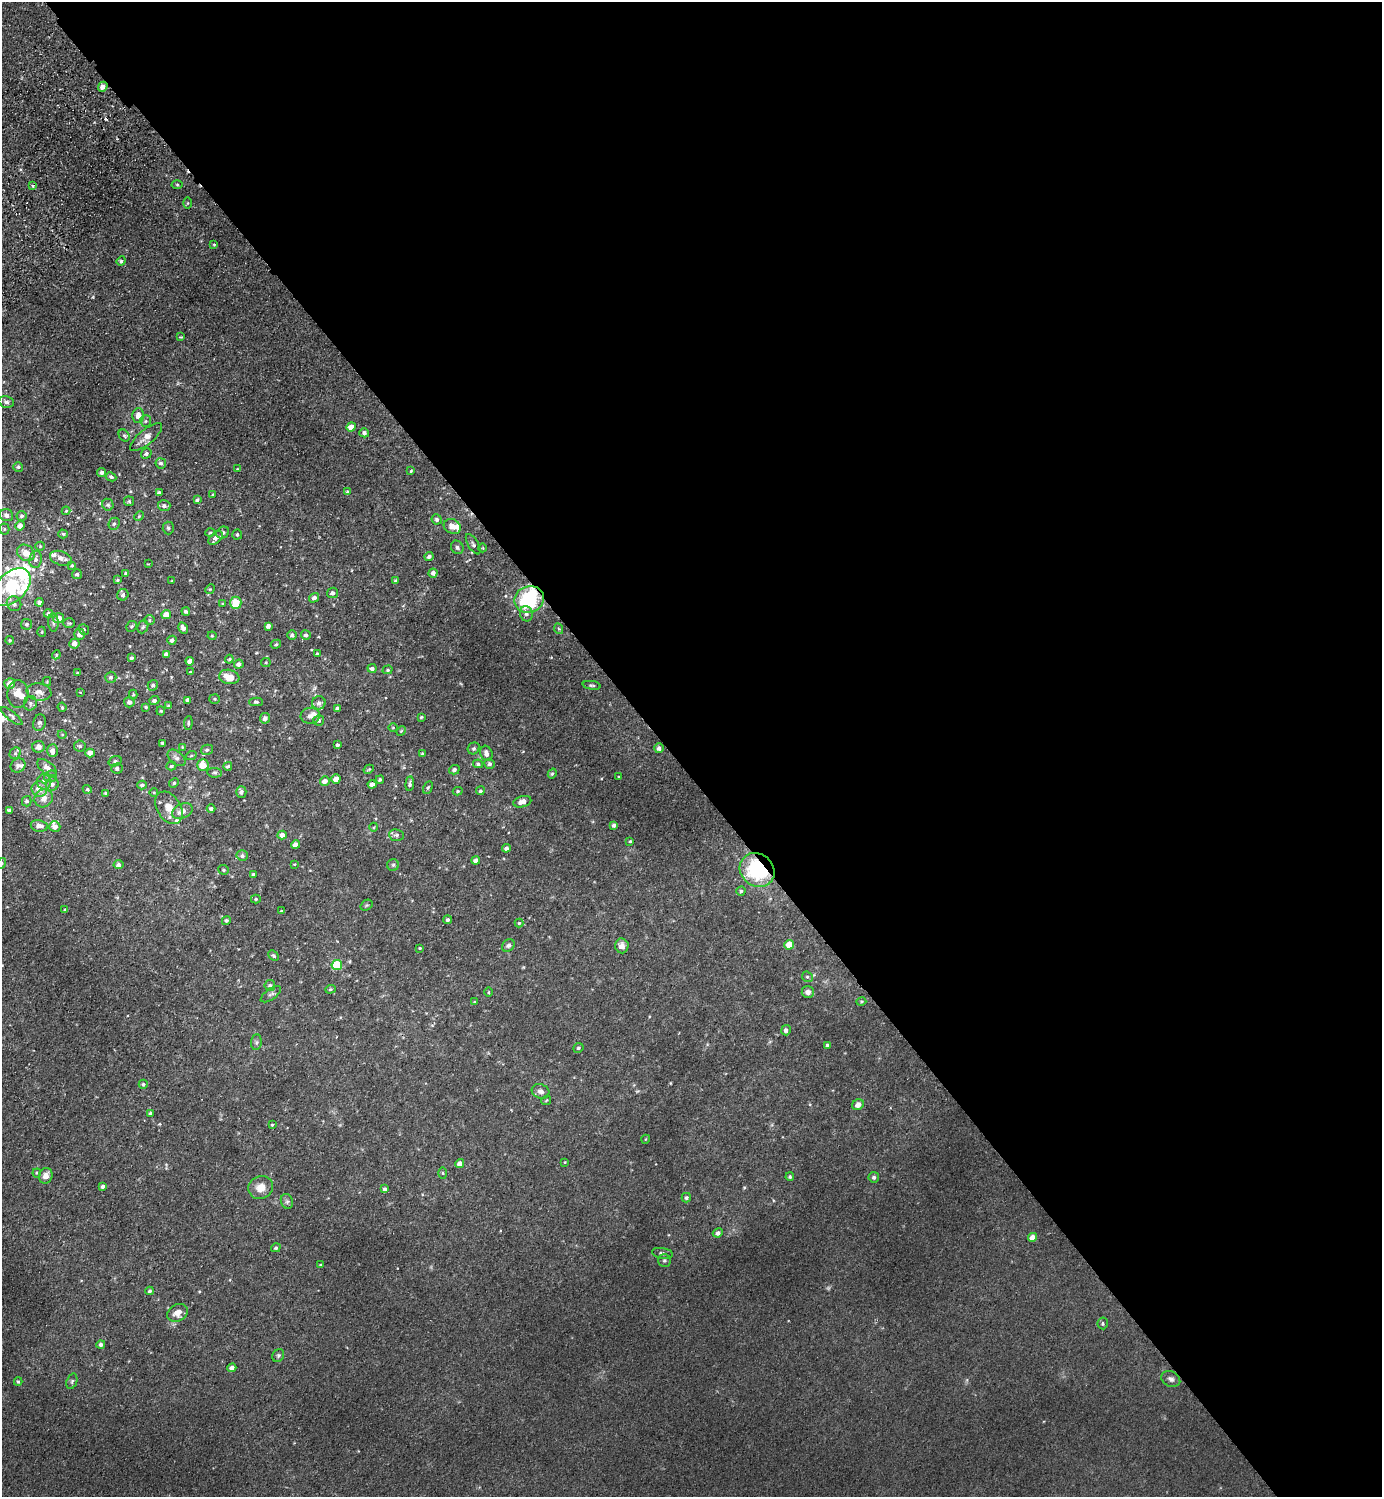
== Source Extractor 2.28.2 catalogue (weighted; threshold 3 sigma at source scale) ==
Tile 8 of 4 x 4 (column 4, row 2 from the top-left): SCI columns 4343-5722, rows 3037-4531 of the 6066 x 6072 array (HDU 1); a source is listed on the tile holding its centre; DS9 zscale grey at full resolution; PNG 1384 x 1499 px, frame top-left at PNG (2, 2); each listed source drawn as its Kron ellipse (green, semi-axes under 4 px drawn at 4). Shown black and unused: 52% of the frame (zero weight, under 2 of 3 exposures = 3% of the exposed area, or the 3 px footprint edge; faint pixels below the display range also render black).
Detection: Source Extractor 2.28.2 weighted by HDU 2 'WHT'; one run over the whole footprint, this tile lists its part. Background 0.0275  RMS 0.011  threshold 0.0484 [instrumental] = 3 sigma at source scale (4.5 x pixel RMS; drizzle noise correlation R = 1.50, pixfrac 1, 0.05/0.05 arcsec/px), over >= 5 px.
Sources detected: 288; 1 too faint to see at this stretch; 2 inside a brighter object's white glare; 1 cosmic-ray / hot-pixel residue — neither listed nor drawn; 15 inside a brighter listed object's ellipse — not listed separately; the other 269 listed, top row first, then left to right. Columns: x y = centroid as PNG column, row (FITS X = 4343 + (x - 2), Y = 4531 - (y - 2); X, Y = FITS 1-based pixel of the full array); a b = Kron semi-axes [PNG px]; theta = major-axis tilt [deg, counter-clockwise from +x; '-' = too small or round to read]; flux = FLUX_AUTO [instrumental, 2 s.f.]
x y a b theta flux
103 87 5 4 - 5.9
177 184 5 3 - 1.1
32 186 3 3 - 3.7
188 203 5 4 - 1.1
214 245 3 3 - 0.97
121 261 5 4 - 1.9
181 337 3 2 - 0.91
6 402 8 5 -13 2.6
138 416 7 6 - 8.2
146 421 6 5 - 2
351 427 5 4 - 8.6
364 433 5 4 - 2.1
124 436 6 5 - 1.9
146 437 20 7 40 9.7
146 453 5 5 - 2.7
161 463 5 5 - 2.4
18 467 5 5 - 1.6
237 469 4 3 - 0.73
411 471 4 3 - 1.2
101 472 4 4 - 2.7
111 477 5 4 - 1.9
159 492 4 3 - 2
347 492 4 4 - 1.5
213 495 4 3 - 1.2
197 500 4 3 - 2.1
129 501 5 5 - 1.6
108 505 6 5 - 2.2
164 506 6 5 - 3
66 511 4 4 - 1.3
7 515 7 6 - 4.4
22 516 5 5 - 2.2
139 516 5 4 - 1.2
437 519 5 5 - 2.4
114 524 6 5 - 2.2
20 526 5 4 - 6.7
452 526 9 7 -31 7.8
168 528 6 5 - 2
4 529 5 5 - 1.5
210 532 4 3 - 0.98
223 533 6 5 - 2.5
63 534 4 4 - 1.3
237 535 5 5 - 1.9
216 538 8 5 40 5.3
473 544 11 5 -59 2.5
40 546 4 4 - 1.1
457 547 7 6 - 2.8
483 548 4 3 - 0.72
26 553 9 7 -37 12
429 557 4 3 - 2.7
61 558 11 7 -18 5.3
36 559 8 6 81 4
148 564 3 2 - 0.68
72 565 4 3 - 1.5
126 573 4 3 - 1.1
433 573 4 4 - 3.6
77 574 5 5 - 2.6
118 580 3 3 - 1.2
172 581 3 2 - 0.78
396 581 4 4 - 1.8
11 587 22 14 44 57
210 589 5 4 - 1.1
332 593 6 5 - 3.9
123 595 6 5 - 2.9
314 598 5 4 - 3.5
529 599 15 13 20 82
39 602 4 4 - 3.9
236 603 6 5 - 22
14 604 8 7 - 3.6
223 604 4 3 - 0.94
186 611 4 3 - 2.2
49 614 5 4 - 3.7
526 614 8 6 -73 3.7
166 615 5 4 - 16
59 618 5 5 - 8.8
149 620 5 5 - 1.6
53 622 9 5 -89 2.6
69 623 6 5 - 1.5
27 624 5 5 - 1.9
132 626 6 5 - 1.7
268 626 4 4 - 3.3
143 627 7 5 66 2
183 628 6 4 -58 3.4
84 629 6 5 - 1.7
559 629 5 3 - 1.1
42 632 5 3 - 0.87
80 634 5 5 - 5.9
292 635 5 5 - 2.7
306 635 5 5 - 3.3
212 636 4 4 - 0.96
10 640 4 4 - 1.3
172 640 4 4 - 3.2
74 643 5 5 - 7.2
276 644 5 3 - 1.4
166 654 4 4 - 3.6
317 654 4 3 - 1.5
56 655 4 3 - 0.99
131 658 4 3 - 1.6
229 659 4 4 - 1.1
190 661 4 4 - 5.8
266 662 5 4 - 1.1
239 664 5 4 - 4.5
372 668 4 4 - 3.1
387 670 5 4 - 1.4
190 672 3 2 - 0.8
78 673 3 3 - 1.7
111 677 6 5 - 2.3
229 677 10 7 -10 14
47 682 4 4 - 1.1
10 683 5 5 - 9.9
153 685 5 5 - 2.4
592 685 9 4 -9 1.9
39 692 12 8 -10 6.3
80 692 4 2 - 0.68
18 694 14 10 87 13
133 695 5 4 - 1.2
215 699 5 5 - 1.4
154 700 5 4 - 3.3
188 700 4 4 - 3.1
129 702 5 5 - 4.7
256 702 7 4 -1 2.1
30 703 7 6 - 2.4
319 703 7 6 - 3.6
168 706 4 4 - 1.5
62 707 5 4 - 1.2
146 707 4 3 - 1.2
337 708 4 3 - 3
161 711 4 4 - 1
12 716 13 4 -39 2.8
310 716 10 8 4 4.6
421 717 3 3 - 1.1
265 718 5 5 - 4.4
319 720 5 5 - 3
39 723 8 6 74 2.7
188 723 7 4 86 1.5
393 727 4 3 - 0.87
401 731 5 4 - 1.3
62 734 4 3 - 0.97
163 743 3 3 - 1.7
337 745 4 4 - 2
80 746 6 5 - 2.2
39 747 6 6 - 5.8
182 747 4 4 - 0.9
474 748 6 5 - 2.3
659 748 5 5 - 3.5
207 750 6 5 - 2.2
52 751 6 5 - 6.8
15 753 6 5 - 1.9
90 753 5 4 - 5.7
486 753 8 6 -71 4.8
422 754 3 3 - 1.3
191 756 5 3 - 1.1
177 758 10 6 -39 3.8
115 761 7 5 19 2.5
478 764 5 4 - 2
490 764 5 5 - 2.6
18 765 8 6 32 3.2
203 765 6 6 - 16
171 766 5 4 - 1.6
228 766 4 4 - 2
47 768 11 6 -38 6
117 768 6 5 - 2.5
369 769 5 3 - 0.95
454 770 5 4 - 2.7
215 773 7 5 -4 2
552 774 5 4 - 1.6
50 776 6 5 - 3.1
618 777 4 2 - 0.75
336 779 5 4 - 7.2
380 780 4 4 - 1.8
325 781 5 4 - 7.4
44 782 7 7 - 5
174 783 5 4 - 1.3
52 784 7 6 - 2.8
372 784 4 4 - 4.6
410 784 7 4 84 2.5
142 785 4 3 - 2.3
428 788 6 3 63 1.4
39 789 8 7 - 10
87 789 4 4 - 1.7
458 791 5 4 - 1.4
480 791 4 4 - 1.7
154 792 4 3 - 0.79
241 792 6 5 - 3
105 793 4 4 - 0.98
44 798 9 8 - 7.3
27 801 5 5 - 2.2
522 802 9 5 15 7.2
169 808 18 12 -58 12
211 809 4 4 - 2.5
9 810 4 3 - 2.1
182 811 11 7 25 8.8
614 825 4 3 - 2.9
39 826 8 5 -10 5.8
55 827 5 5 - 4.5
374 827 4 3 - 0.87
282 835 4 4 - 6.6
396 835 7 6 - 2.5
630 841 3 3 - 1.1
296 845 4 4 - 7.3
506 848 4 4 - 3.8
242 856 5 5 - 2.7
476 860 4 4 - 4
2 863 5 3 - 1.1
294 864 3 3 - 0.88
118 865 5 4 - 2.9
393 865 6 6 - 2
223 870 5 4 - 1.4
757 870 18 16 -40 81
253 874 4 3 - 1.2
741 891 4 4 - 1.5
256 899 5 4 - 1.4
367 905 6 5 - 1.4
65 910 3 2 - 1.1
282 911 4 3 - 1
226 920 4 4 - 2.3
448 920 4 4 - 2
519 923 4 4 - 1.1
508 945 7 5 44 2.7
789 945 5 4 - 15
622 946 7 6 - 6.4
420 948 3 2 - 0.99
274 956 6 4 -44 1.8
337 965 5 5 - 48
807 977 6 5 - 1.8
270 985 5 5 - 2.2
330 989 5 4 - 1.5
489 992 5 3 - 0.92
808 992 6 6 - 4.2
271 994 12 5 35 2.7
474 1002 4 4 - 0.85
861 1002 5 3 - 1.1
786 1030 5 5 - 3.5
256 1042 8 5 83 2.1
827 1045 4 3 - 1.7
578 1048 5 4 - 1.7
143 1084 4 4 - 1.5
541 1091 9 7 -17 4.3
546 1100 5 4 - 1.2
858 1105 6 5 - 7.3
150 1113 4 4 - 1.5
272 1125 4 3 - 0.98
646 1139 4 3 - 0.73
565 1162 4 3 - 0.75
460 1163 5 4 - 6.1
37 1173 4 4 - 1.1
443 1173 5 3 - 1
46 1176 8 6 74 5.9
790 1177 4 4 - 1.4
874 1177 5 5 - 2.6
103 1186 4 3 - 2.9
261 1188 12 11 - 12
385 1189 4 4 - 2.6
686 1198 4 4 - 1.9
287 1201 7 6 - 2.5
718 1233 5 4 - 3
1033 1237 5 4 - 8.4
276 1248 5 4 - 2
662 1253 10 5 -10 2.7
664 1260 6 6 - 2.1
320 1265 4 3 - 1
150 1291 4 4 - 1.4
178 1313 11 8 26 8
1103 1323 6 5 - 1.5
101 1345 4 4 - 3.2
278 1356 7 5 59 2
232 1368 4 4 - 5.3
1171 1379 10 7 -27 3.7
18 1381 4 3 - 1.5
72 1381 8 5 70 2.1
Overlapping masked pixels (flux is a lower limit): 3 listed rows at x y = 103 87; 529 599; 757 870
Isophote crosses this tile's border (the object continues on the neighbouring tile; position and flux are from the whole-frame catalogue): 1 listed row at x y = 2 863